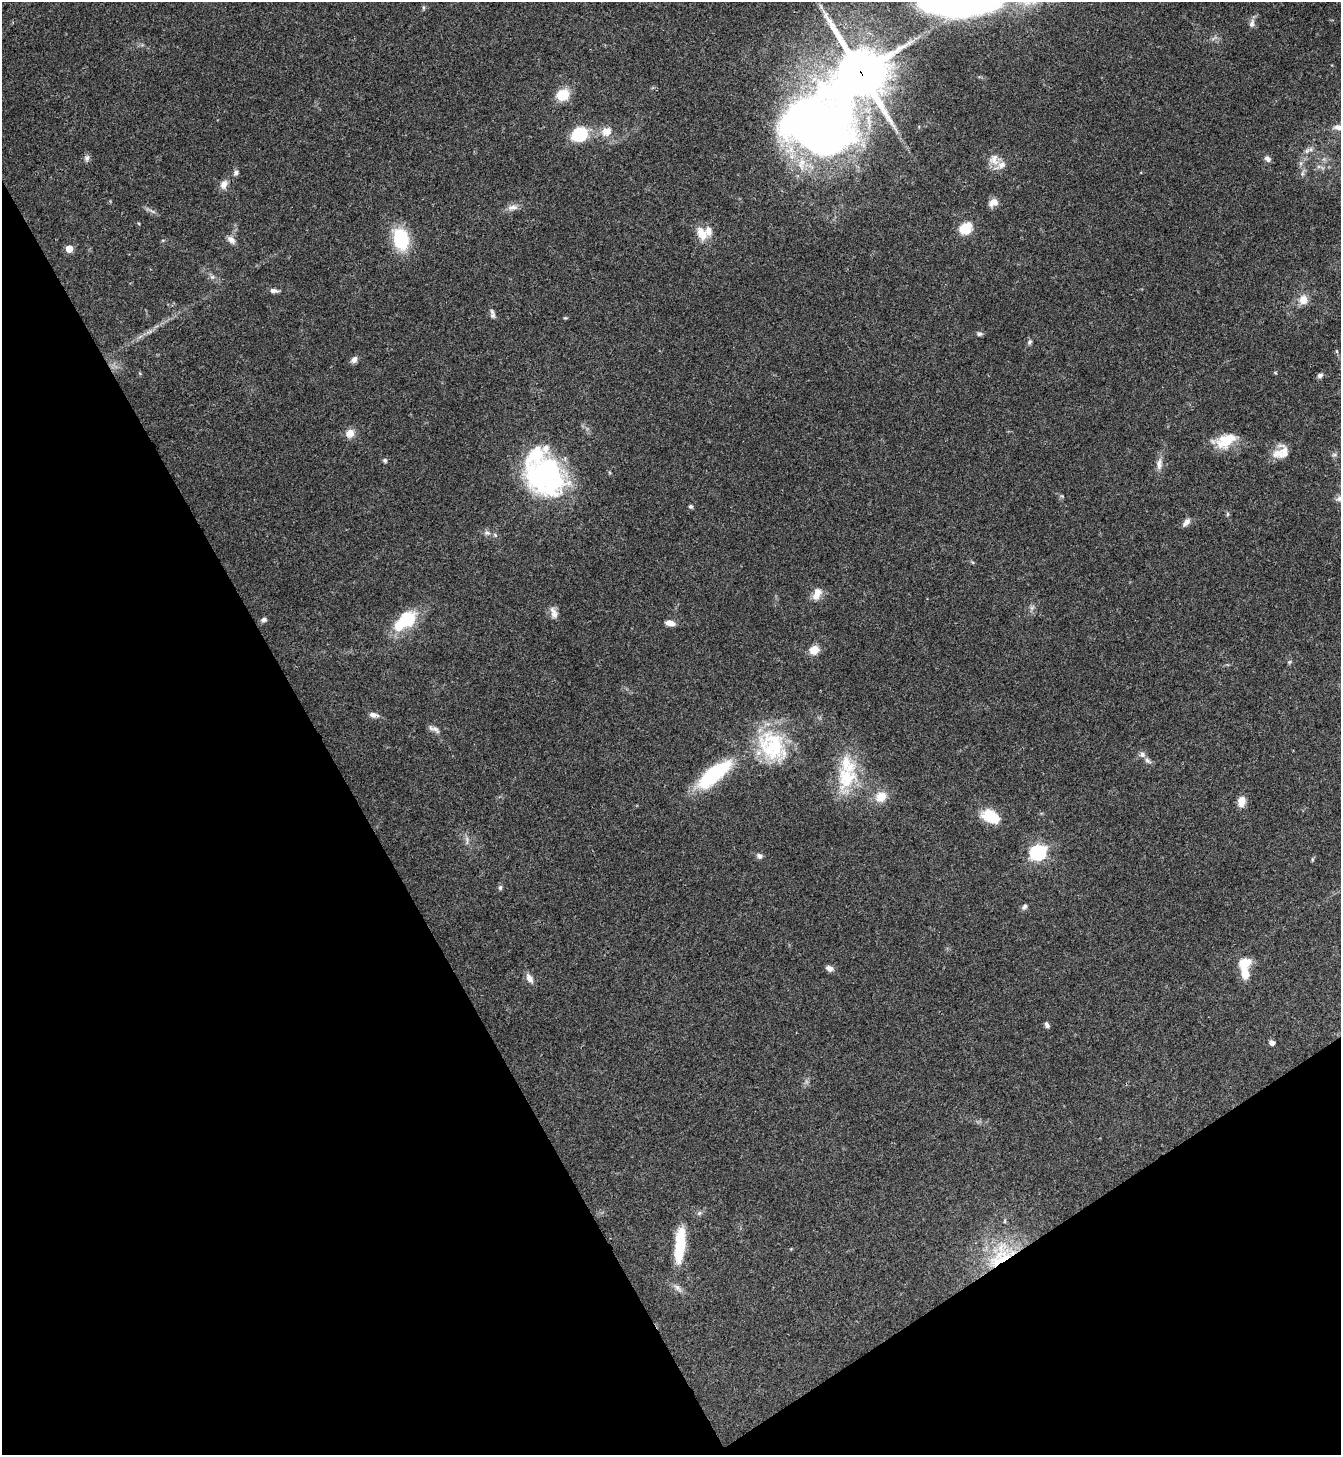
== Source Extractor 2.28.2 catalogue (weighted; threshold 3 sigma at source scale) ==
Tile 14 of 4 x 4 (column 2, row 4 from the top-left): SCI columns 1499-2837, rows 6-1458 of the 5812 x 5818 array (HDU 1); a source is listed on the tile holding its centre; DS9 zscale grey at full resolution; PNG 1343 x 1457 px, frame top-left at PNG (2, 2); no overlay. Shown black and unused: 31% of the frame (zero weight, under 3 of 4 exposures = <1% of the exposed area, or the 3 px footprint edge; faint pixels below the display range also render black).
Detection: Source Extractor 2.28.2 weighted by HDU 2 'WHT'; one run over the whole footprint, this tile lists its part. Background 0.0593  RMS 0.0051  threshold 0.0228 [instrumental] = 3 sigma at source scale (4.5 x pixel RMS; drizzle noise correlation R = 1.50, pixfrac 1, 0.05/0.05 arcsec/px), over >= 5 px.
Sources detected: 86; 1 inside a brighter object's white glare — not listed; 9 inside a brighter listed object's ellipse — not listed separately; the other 76 listed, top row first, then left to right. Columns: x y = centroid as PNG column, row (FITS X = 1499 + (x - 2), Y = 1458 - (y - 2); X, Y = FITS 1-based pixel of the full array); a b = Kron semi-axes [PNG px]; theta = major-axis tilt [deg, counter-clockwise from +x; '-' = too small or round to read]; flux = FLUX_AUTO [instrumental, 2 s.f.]
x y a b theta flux
958 4 53 17 1 290
423 8 6 4 72 0.69
1252 24 12 7 76 2.2
861 72 15 13 27 2100
563 95 11 10 - 13
819 125 88 68 45 470
1339 127 17 7 -5 3.6
606 131 15 12 30 5.3
579 134 11 9 26 32
1307 151 10 7 45 2.1
87 158 8 6 -35 1.6
1267 159 8 6 -41 1.8
994 160 16 13 -88 5.1
236 173 7 6 - 1.4
224 184 12 9 68 3.1
993 202 13 8 27 3.5
513 207 15 7 8 2.9
965 228 16 13 35 9.3
702 234 18 11 -62 7.5
401 239 24 16 -76 24
231 240 12 7 -45 2.7
69 249 5 5 - 9.9
212 277 6 5 - 1
274 291 10 5 -5 2
1303 300 12 10 -81 5.2
493 315 8 7 - 1.5
565 318 5 4 - 0.56
979 334 6 6 - 1.1
1029 342 8 5 54 1.1
1336 351 6 3 -70 0.61
354 359 10 6 56 2.1
1275 373 5 3 - 0.5
1320 376 7 6 - 1.5
350 433 12 10 63 4
1226 441 27 15 28 12
1277 454 18 14 43 5.9
1334 455 7 4 0 0.96
385 460 6 5 - 1
1159 464 17 7 85 3.2
545 476 45 39 -45 90
1340 499 10 7 5 1.9
691 506 5 5 - 1
1227 514 6 4 89 0.7
1186 522 12 6 48 2.4
487 533 9 6 -1 1.6
817 594 18 10 66 5
554 613 17 8 -69 3.3
264 620 7 5 12 1.4
404 622 32 15 38 24
670 623 10 6 -10 3.9
814 650 10 9 - 6.1
1289 662 6 4 44 0.7
374 715 13 6 -10 2.3
434 729 17 6 -26 2.1
772 746 42 32 -55 36
1142 754 8 7 - 1.7
1148 760 10 5 -39 1.7
714 774 42 15 39 40
846 778 35 28 73 26
881 797 17 14 40 7
1241 801 11 8 85 5
990 816 20 12 -25 15
467 840 12 3 -85 1.3
1038 852 7 6 - 140
759 856 8 6 -36 1.6
1312 859 6 3 -90 0.6
500 888 7 5 75 1
1025 906 8 6 57 1.3
829 968 8 6 -30 2.3
1245 973 15 8 -76 9.5
529 978 13 7 -58 3.1
1047 1025 8 5 -56 1.3
1272 1043 5 4 - 2.3
699 1213 7 5 44 1.1
680 1245 45 12 85 21
1001 1259 49 29 53 41
Overlapping masked pixels (flux is a lower limit): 3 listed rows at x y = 861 72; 819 125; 1001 1259
Isophote crosses this tile's border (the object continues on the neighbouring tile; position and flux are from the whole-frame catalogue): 3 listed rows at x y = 958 4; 1339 127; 1340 499